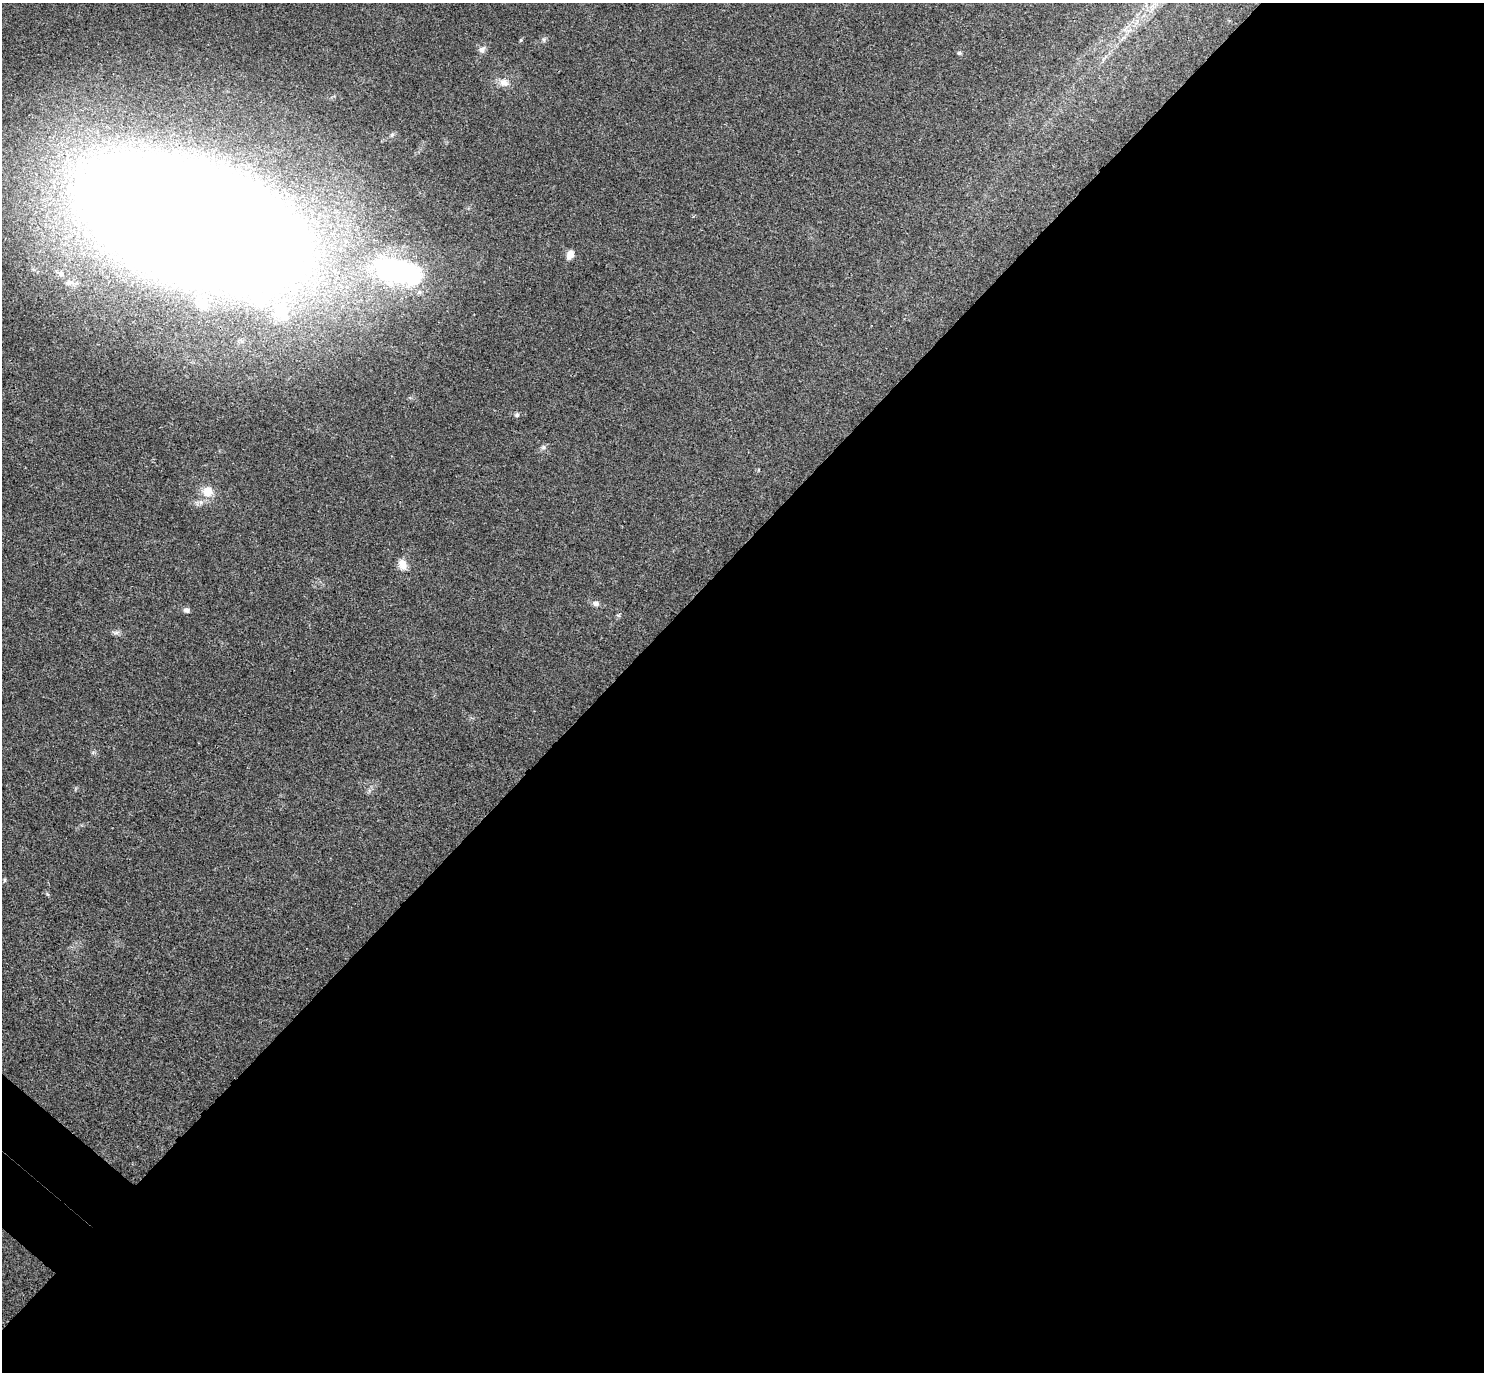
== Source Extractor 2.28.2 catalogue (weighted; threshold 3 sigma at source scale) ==
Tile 12 of 4 x 4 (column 4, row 3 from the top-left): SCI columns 4487-5968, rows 1571-2940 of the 6013 x 6020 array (HDU 1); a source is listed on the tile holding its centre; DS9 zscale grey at full resolution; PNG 1486 x 1374 px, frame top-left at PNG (2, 3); no overlay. Shown black and unused: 60% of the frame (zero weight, under 3 of 4 exposures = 6% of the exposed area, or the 3 px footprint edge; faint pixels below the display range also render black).
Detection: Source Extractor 2.28.2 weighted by HDU 2 'WHT'; one run over the whole footprint, this tile lists its part. Background 0.0295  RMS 0.0047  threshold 0.0214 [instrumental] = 3 sigma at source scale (4.5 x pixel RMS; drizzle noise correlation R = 1.50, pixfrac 1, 0.05/0.05 arcsec/px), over >= 5 px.
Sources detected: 18; all 18 listed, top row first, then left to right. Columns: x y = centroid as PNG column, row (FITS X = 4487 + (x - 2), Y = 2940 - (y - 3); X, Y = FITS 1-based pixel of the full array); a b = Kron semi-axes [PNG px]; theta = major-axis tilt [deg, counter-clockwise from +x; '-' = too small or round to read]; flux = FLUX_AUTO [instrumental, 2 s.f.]
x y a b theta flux
521 40 5 3 - 0.53
482 50 10 7 41 1.8
959 53 6 5 - 0.69
504 82 14 9 -13 3.3
194 223 159 63 -19 2400
570 254 10 7 66 3.1
399 272 55 25 -14 83
61 274 8 7 - 2.1
69 282 10 8 -12 2.6
203 305 5 5 - 4.4
281 312 24 19 -6 14
517 415 6 5 - 0.93
543 447 6 6 - 0.98
207 492 13 12 - 6.2
403 564 11 8 -67 4.5
596 604 8 7 - 1.5
187 610 7 5 -10 1.5
116 633 9 4 19 1.1